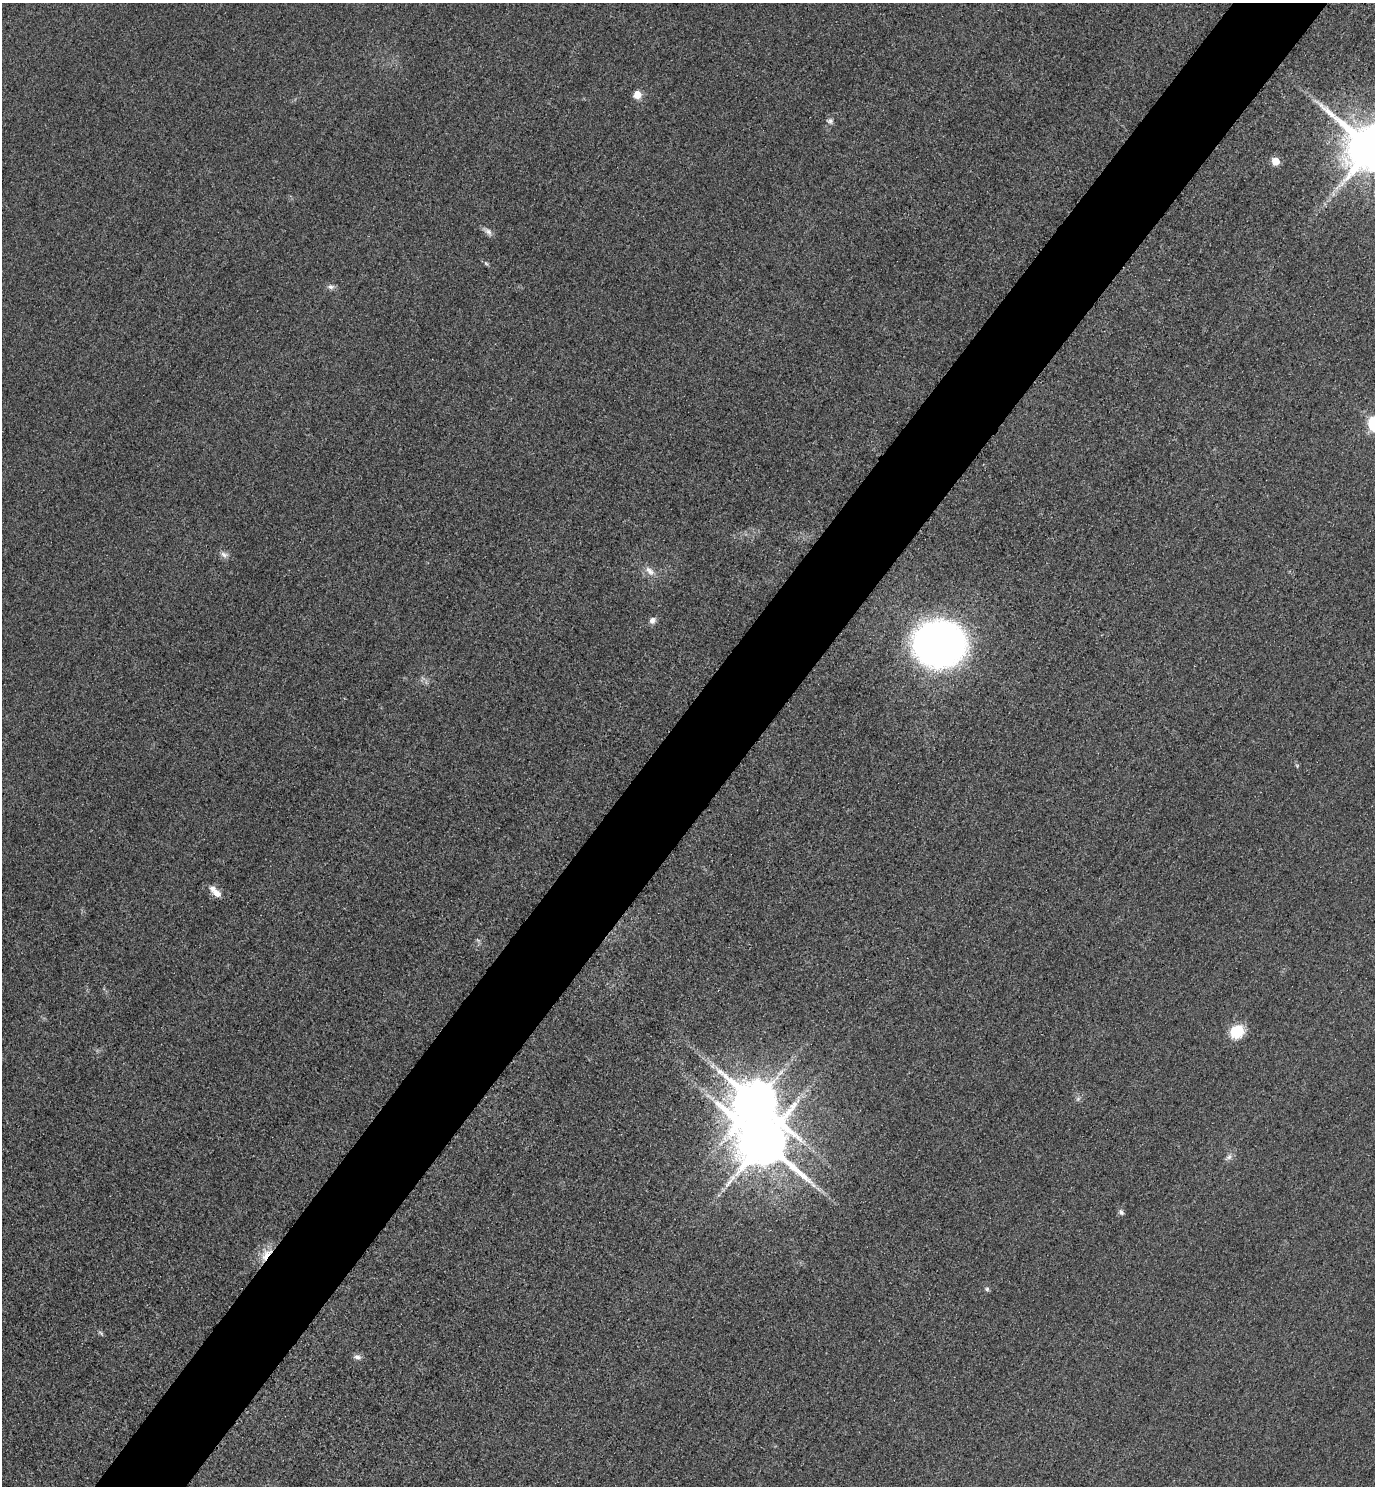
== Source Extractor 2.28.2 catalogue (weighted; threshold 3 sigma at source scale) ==
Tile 10 of 4 x 4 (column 2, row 3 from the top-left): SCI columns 1697-3069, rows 1514-2997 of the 5996 x 5993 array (HDU 1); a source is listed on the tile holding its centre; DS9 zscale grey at full resolution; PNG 1377 x 1488 px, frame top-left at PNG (2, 3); no overlay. Shown black and unused: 7% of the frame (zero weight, under 3 of 4 exposures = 3% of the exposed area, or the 3 px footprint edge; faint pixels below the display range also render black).
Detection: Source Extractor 2.28.2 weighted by HDU 2 'WHT'; one run over the whole footprint, this tile lists its part. Background 0.051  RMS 0.017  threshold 0.0752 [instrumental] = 3 sigma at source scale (4.5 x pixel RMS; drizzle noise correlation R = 1.50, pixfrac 1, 0.05/0.05 arcsec/px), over >= 5 px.
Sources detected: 27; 2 too faint to see at this stretch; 1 inside a brighter object's white glare — not listed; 1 inside a brighter listed object's ellipse — not listed separately; the other 23 listed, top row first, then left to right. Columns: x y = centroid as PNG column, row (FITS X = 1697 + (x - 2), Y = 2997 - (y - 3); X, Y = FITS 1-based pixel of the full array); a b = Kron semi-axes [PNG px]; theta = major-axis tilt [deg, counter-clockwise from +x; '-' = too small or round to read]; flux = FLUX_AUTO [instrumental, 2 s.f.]
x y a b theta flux
637 94 6 5 - 29
830 121 9 7 -1 5.6
1372 149 16 13 -39 12000
1275 161 5 5 - 43
487 231 15 6 -39 8
486 263 7 4 -45 2.9
331 287 10 7 -2 6.1
224 555 12 8 -27 8
650 571 16 8 -47 14
652 620 8 7 - 8.6
940 644 41 36 -1 970
1297 766 5 5 - 2.1
217 894 12 8 -47 13
478 940 7 4 -37 2.5
1237 1032 13 11 38 59
712 1066 8 6 90 6.1
1078 1099 7 4 2 3.3
763 1142 14 13 - 11000
1229 1157 10 7 38 6.7
1121 1212 8 6 -45 4.6
266 1254 20 12 53 28
987 1289 6 6 - 3.4
357 1357 10 7 -15 6.6
Overlapping masked pixels (flux is a lower limit): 1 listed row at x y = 266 1254
Isophote crosses this tile's border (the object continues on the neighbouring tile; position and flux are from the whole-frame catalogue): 1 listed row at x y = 1372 149